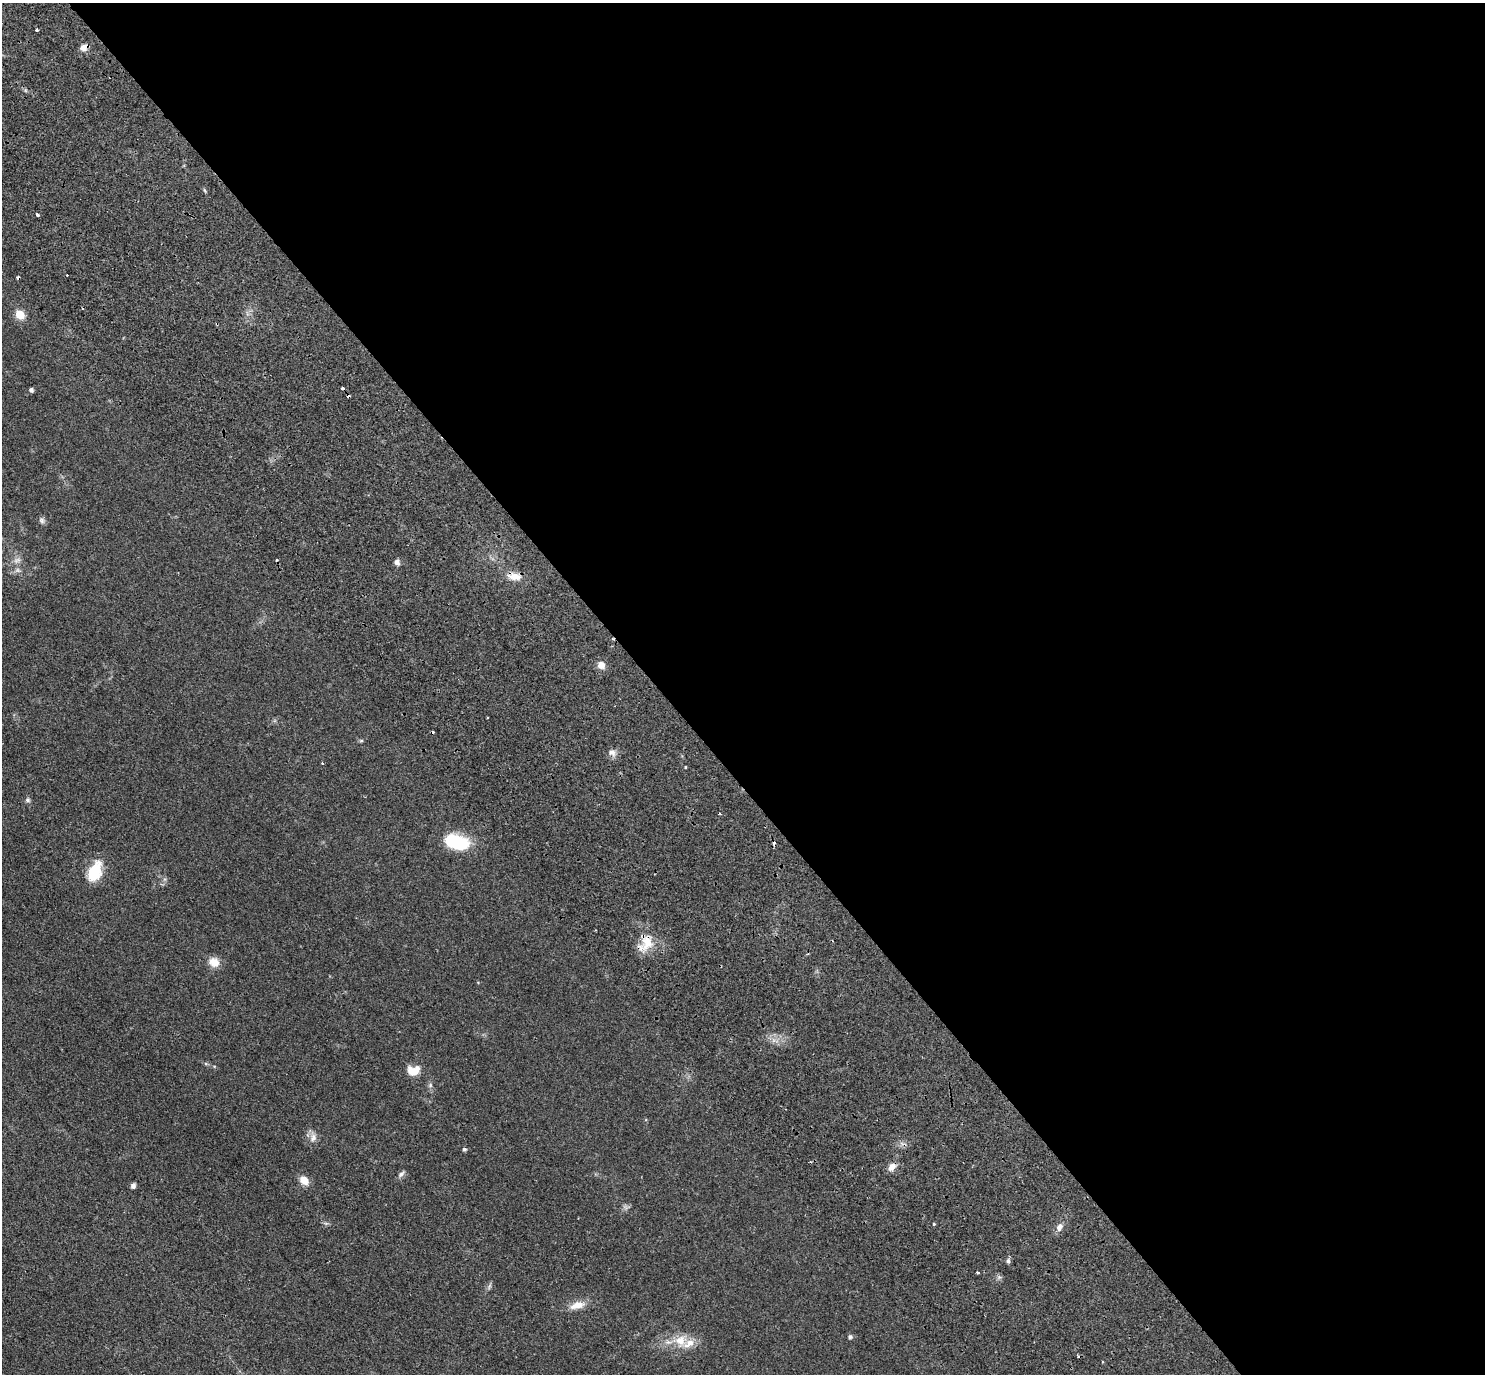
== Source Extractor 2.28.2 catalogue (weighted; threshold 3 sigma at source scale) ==
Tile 8 of 4 x 4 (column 4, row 2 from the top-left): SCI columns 4640-6122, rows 3205-4576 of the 6271 x 6268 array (HDU 1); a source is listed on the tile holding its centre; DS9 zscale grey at full resolution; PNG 1487 x 1376 px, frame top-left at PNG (2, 3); no overlay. Shown black and unused: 56% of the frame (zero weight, under 2 of 3 exposures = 11% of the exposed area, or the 3 px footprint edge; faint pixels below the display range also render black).
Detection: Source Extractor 2.28.2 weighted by HDU 2 'WHT'; one run over the whole footprint, this tile lists its part. Background 0.0948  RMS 0.0088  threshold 0.0396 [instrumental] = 3 sigma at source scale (4.5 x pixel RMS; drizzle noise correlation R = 1.50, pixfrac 1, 0.05/0.05 arcsec/px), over >= 5 px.
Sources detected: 46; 7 cosmic-ray / hot-pixel residue — not listed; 2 inside a brighter listed object's ellipse — not listed separately; the other 37 listed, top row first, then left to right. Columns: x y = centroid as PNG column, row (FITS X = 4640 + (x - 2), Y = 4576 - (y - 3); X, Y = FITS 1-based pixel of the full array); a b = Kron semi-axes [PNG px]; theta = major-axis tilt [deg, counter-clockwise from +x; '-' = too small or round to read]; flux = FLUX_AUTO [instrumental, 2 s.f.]
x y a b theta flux
37 30 3 3 - 3.4
84 47 10 8 27 4.6
38 215 3 3 - 3.1
67 275 3 3 - 1
20 314 5 5 - 33
217 324 4 3 - 0.83
31 390 4 4 - 2.4
42 520 8 7 - 2.3
17 560 11 6 14 3.3
397 562 7 6 - 3
514 576 18 9 -8 9.1
601 665 8 7 - 6.5
361 741 6 4 1 1
612 752 10 7 -8 4.1
322 763 3 2 - 1.3
685 767 3 2 - 0.77
27 800 7 5 -28 1.7
720 813 3 3 - 0.86
457 842 24 13 -13 49
94 872 22 12 67 28
646 943 23 15 63 17
214 962 14 12 -43 8.1
412 1072 16 9 -39 8.8
430 1085 6 5 - 1.6
313 1138 13 8 70 5.2
464 1149 4 4 - 1.6
892 1167 11 7 50 5.7
401 1174 10 6 41 2.5
304 1180 12 9 -44 7.9
133 1186 6 5 - 2.5
934 1224 3 3 - 2.1
1059 1227 10 7 74 4.3
1008 1261 5 5 - 2.4
978 1273 3 3 - 1.7
577 1305 22 9 16 9.9
850 1337 5 5 - 2
680 1341 15 14 - 14
Overlapping masked pixels (flux is a lower limit): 2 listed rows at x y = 84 47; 217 324